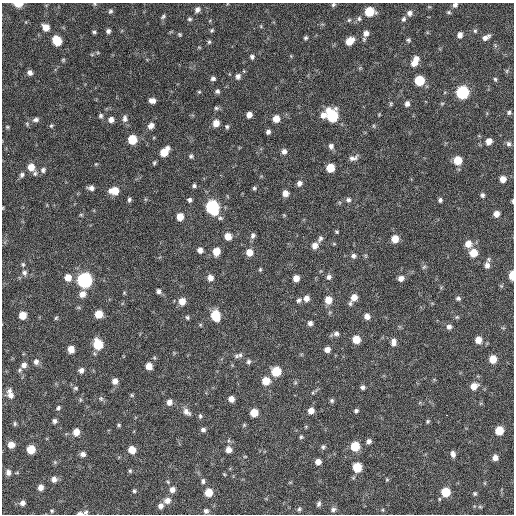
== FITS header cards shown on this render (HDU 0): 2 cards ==
NAXIS1  =                  512 / Axis length
NAXIS2  =                  512 / Axis length

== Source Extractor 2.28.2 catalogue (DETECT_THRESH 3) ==
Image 512 x 512 px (HDU 0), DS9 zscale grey, 1 PNG px = 1 image px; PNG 516 x 516 px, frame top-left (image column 1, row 512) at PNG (2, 3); no overlay
Background 117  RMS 12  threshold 34.6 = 3 sigma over >= 5 px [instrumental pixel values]
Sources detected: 221; all 221 listed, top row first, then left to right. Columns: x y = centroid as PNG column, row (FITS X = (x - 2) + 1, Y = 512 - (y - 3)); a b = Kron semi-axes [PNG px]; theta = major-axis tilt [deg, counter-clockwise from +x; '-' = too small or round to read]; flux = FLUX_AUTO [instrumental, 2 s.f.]
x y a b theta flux
18 4 7 4 -1 11000
95 4 5 5 - 880
333 5 5 5 - 1300
455 5 6 5 - 2200
197 10 6 5 - 3000
110 11 6 5 - 1500
369 11 7 6 - 22000
449 12 5 4 - 1100
409 13 7 7 - 3100
163 17 7 4 39 1300
189 19 6 4 1 1300
359 19 7 5 89 1800
403 19 7 6 - 1700
349 20 6 4 45 1200
46 27 6 6 - 7800
212 30 6 4 34 1100
108 31 5 5 - 2000
475 31 5 5 - 1100
94 32 4 4 - 1200
366 33 7 6 - 4300
180 34 5 4 - 990
460 35 6 6 - 3600
486 37 9 5 30 3500
305 38 4 4 - 1300
408 40 6 5 - 1300
57 41 7 6 - 21000
349 41 7 6 - 10000
209 42 5 5 - 1200
199 47 6 3 -19 670
252 57 6 5 - 1900
416 59 6 6 - 4200
63 60 5 4 - 880
414 63 9 7 35 6300
507 71 7 4 88 1100
30 73 6 5 - 2700
238 76 7 6 - 2900
213 79 6 5 - 2000
495 79 6 4 -72 1200
419 80 6 6 - 30000
217 91 5 5 - 1800
199 92 4 4 - 830
462 92 7 7 - 89000
152 100 6 5 - 4100
391 104 7 4 72 1000
407 104 6 5 - 2900
216 108 6 5 - 1400
509 112 6 5 - 1500
249 115 5 5 - 4300
323 115 7 6 - 4400
101 116 5 5 - 1500
332 116 9 7 -67 56000
125 119 9 6 86 3000
276 119 6 6 - 8600
36 120 8 6 24 2400
111 120 6 6 - 3700
216 123 7 6 - 6200
51 126 6 5 - 1100
151 126 8 6 50 4100
374 126 6 3 -71 800
7 127 5 4 - 910
227 127 6 5 - 1400
268 132 5 4 - 2200
132 139 6 6 - 23000
489 141 6 5 - 5300
508 144 7 6 - 2100
331 146 7 6 - 2700
284 151 7 6 - 3000
164 152 9 6 50 15000
8 154 2 2 - 12000
191 156 5 5 - 1400
353 158 12 6 16 3300
458 160 7 6 - 16000
154 163 6 4 74 1100
96 164 4 3 - 660
31 167 8 7 - 8000
330 168 6 6 - 16000
43 170 7 7 - 2300
35 173 7 6 - 1900
22 175 7 6 - 2000
503 179 6 5 - 6000
299 183 7 6 - 2900
194 186 5 5 - 1500
91 188 6 5 - 2900
254 188 5 5 - 1200
114 191 9 7 6 12000
285 193 6 5 - 5400
482 195 5 5 - 1800
129 200 5 4 - 1600
189 200 5 5 - 1800
348 200 7 6 - 2100
440 200 5 4 - 1700
512 201 5 2 - 970
212 207 8 7 - 120000
3 208 5 3 - 600
496 214 6 5 - 4600
81 215 6 4 1 890
284 215 4 4 - 690
180 217 6 5 - 9300
336 232 4 4 - 950
228 236 7 6 - 7600
253 236 7 6 - 2300
320 239 10 6 65 2500
395 239 6 6 - 9200
334 244 6 4 -19 770
468 244 7 7 - 7300
315 246 7 6 - 4800
200 250 6 6 - 3500
216 251 7 6 - 10000
249 252 7 7 - 7400
473 253 7 7 - 12000
353 256 7 7 - 2300
23 264 6 4 -69 1200
487 265 8 6 90 3600
424 267 7 4 45 1200
260 269 5 4 - 920
24 273 7 7 - 2400
512 275 6 4 88 16000
68 277 7 7 - 7700
329 277 7 6 - 2400
210 278 7 6 - 4800
296 278 5 5 - 6200
401 278 6 6 - 4200
84 280 7 7 - 190000
158 291 5 5 - 2300
124 293 5 4 - 780
82 294 7 7 - 5400
354 297 7 6 - 6000
306 298 6 6 - 4500
458 298 6 5 - 1700
299 300 7 5 40 2000
328 300 7 6 - 9000
182 301 7 6 - 8100
350 303 8 5 82 1500
99 314 6 6 - 12000
22 315 6 5 - 11000
215 315 8 6 -70 25000
367 316 6 6 - 4200
187 317 5 4 - 1300
457 317 6 4 43 1000
56 318 5 4 - 930
310 323 6 5 - 2500
449 327 6 6 - 2700
336 334 7 6 - 2500
356 339 6 6 - 12000
478 340 6 6 - 7400
394 342 9 6 86 4000
98 344 7 6 - 28000
71 349 6 5 - 6800
327 349 6 5 - 4100
240 355 9 6 11 2300
493 359 6 6 - 11000
36 362 7 7 - 2900
248 362 6 6 - 1800
24 365 7 6 - 3400
149 366 6 5 - 7600
20 370 6 5 - 1400
81 370 6 5 - 3100
276 371 6 6 - 23000
115 381 6 6 - 4000
266 381 7 7 - 12000
474 386 8 7 - 6900
362 387 5 5 - 2000
75 388 7 5 -14 1300
10 394 13 7 -75 5400
132 395 5 5 - 940
101 398 7 5 -70 1500
231 399 5 5 - 4700
80 400 6 4 72 1000
332 400 5 5 - 1500
169 402 7 6 - 3700
58 408 6 5 - 1400
311 410 6 6 - 5500
356 411 6 5 - 1600
186 412 11 7 -39 4100
254 413 6 6 - 12000
446 415 2 2 - 2900
200 416 6 4 -89 1300
54 421 5 4 - 2000
428 421 4 4 - 1100
15 424 6 4 90 1200
119 425 5 4 - 990
203 430 6 5 - 2100
499 430 6 6 - 15000
76 432 7 6 - 7400
301 437 5 4 - 1100
369 441 6 5 - 2500
11 445 6 6 - 6400
355 446 6 6 - 25000
323 447 6 5 - 1500
31 449 6 6 - 16000
132 450 7 6 - 8800
228 450 6 6 - 5300
83 454 5 5 - 2900
453 454 7 5 -77 2800
495 458 6 5 - 3900
55 462 5 5 - 1000
318 462 5 5 - 4700
357 467 6 6 - 22000
130 471 5 5 - 1100
8 472 7 6 - 3000
224 474 5 3 - 640
54 479 6 6 - 3400
387 480 6 4 0 830
203 481 6 5 - 1800
40 487 5 5 - 4300
172 489 7 7 - 3900
134 491 4 4 - 1100
209 492 7 6 - 10000
445 492 6 6 - 22000
475 493 5 5 - 1100
167 500 8 7 - 4700
22 503 6 6 - 2500
319 504 6 4 70 1800
161 506 6 6 - 3300
480 507 6 3 -18 900
299 509 6 4 88 1300
333 509 7 6 - 2000
52 511 4 3 - 990
206 511 5 5 - 1900
86 512 6 5 - 1500
80 513 6 3 -2 2000
At the frame edge (FLAGS 8, measured only in part): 8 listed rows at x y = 18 4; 95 4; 333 5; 455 5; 512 201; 3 208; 512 275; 80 513